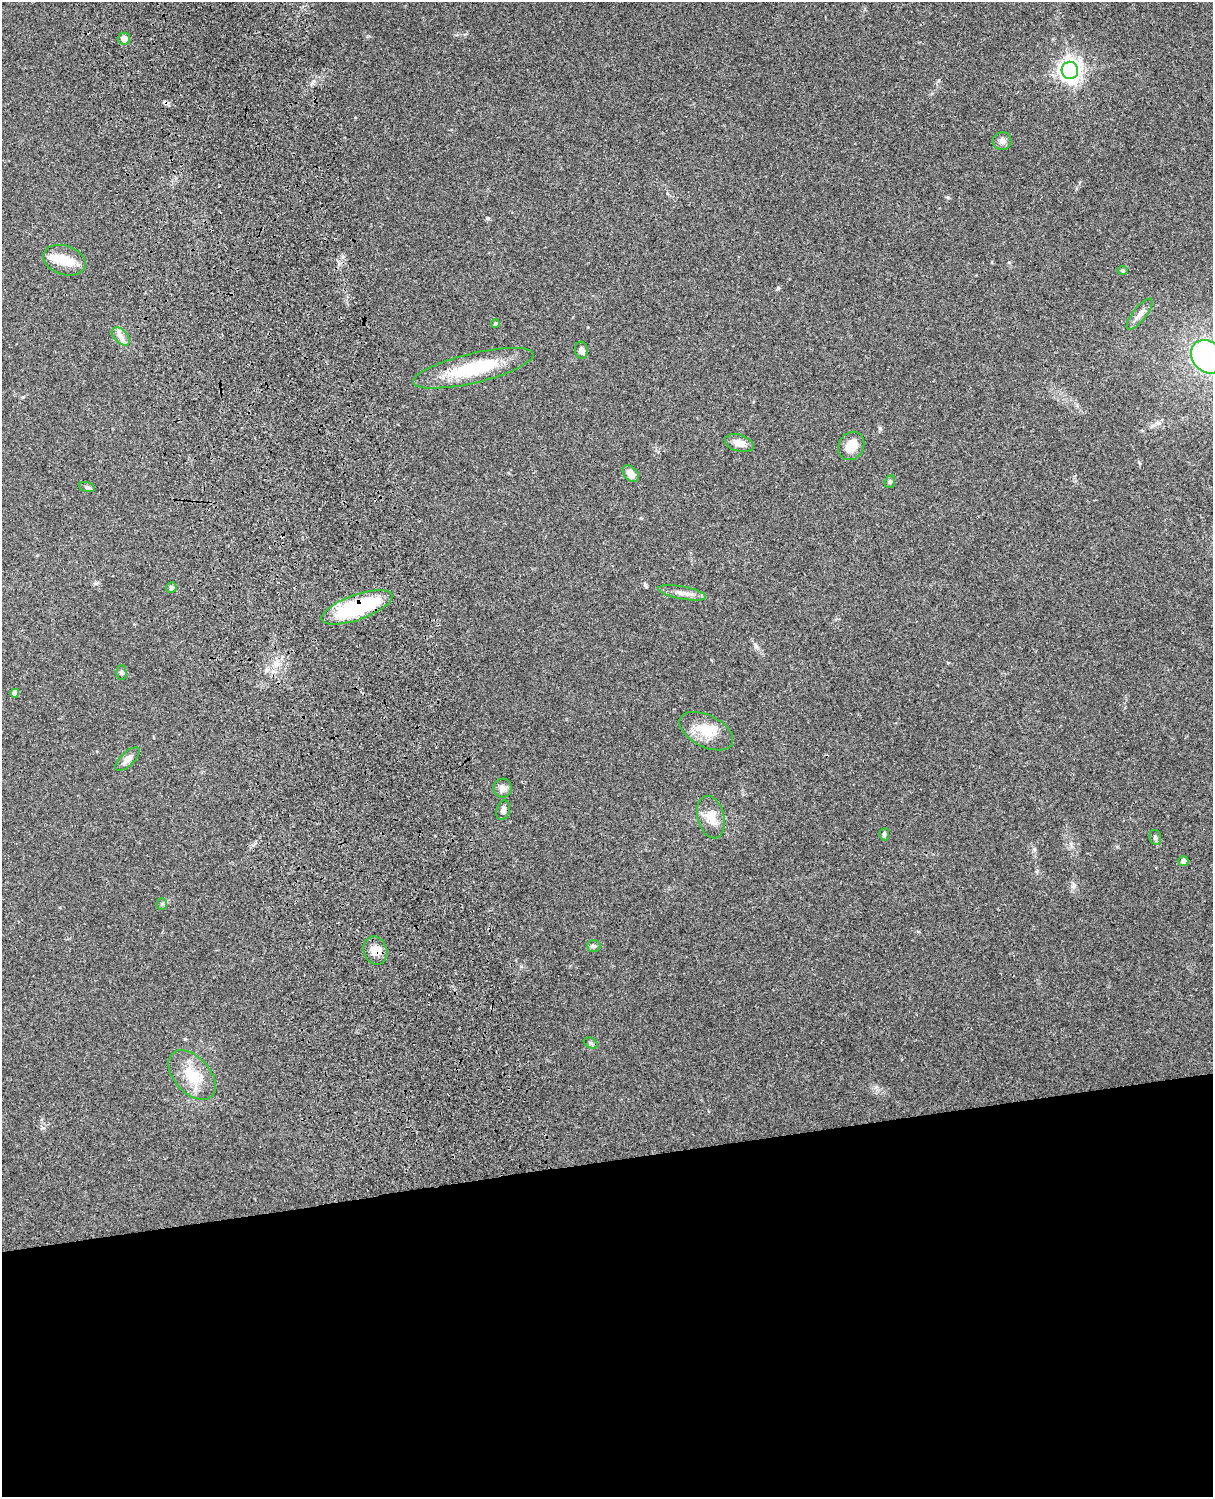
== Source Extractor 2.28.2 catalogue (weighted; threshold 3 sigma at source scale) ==
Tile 11 of 4 x 3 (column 3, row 3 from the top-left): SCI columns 2543-3753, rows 165-1659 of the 5086 x 4927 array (HDU 1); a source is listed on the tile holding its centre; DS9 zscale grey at full resolution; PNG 1215 x 1499 px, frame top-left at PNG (2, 2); each listed source drawn as its Kron ellipse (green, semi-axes under 4 px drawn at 4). Shown black and unused: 23% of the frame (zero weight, under 3 of 4 exposures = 6% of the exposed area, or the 3 px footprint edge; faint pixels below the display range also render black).
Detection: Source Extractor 2.28.2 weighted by HDU 2 'WHT'; one run over the whole footprint, this tile lists its part. Background 0.203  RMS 0.0081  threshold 0.0365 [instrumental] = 3 sigma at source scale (4.5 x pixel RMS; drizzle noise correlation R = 1.50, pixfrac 1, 0.05/0.05 arcsec/px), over >= 5 px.
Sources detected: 37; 1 inside a brighter object's white glare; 1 cosmic-ray / hot-pixel residue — neither listed nor drawn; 1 inside a brighter listed object's ellipse — not listed separately; the other 34 listed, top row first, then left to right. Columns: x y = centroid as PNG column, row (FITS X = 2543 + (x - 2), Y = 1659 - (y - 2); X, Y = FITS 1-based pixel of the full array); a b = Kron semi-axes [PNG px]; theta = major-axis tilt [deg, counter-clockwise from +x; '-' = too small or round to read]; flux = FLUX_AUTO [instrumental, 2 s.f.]
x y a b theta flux
124 39 6 6 - 5.3
1070 70 8 8 - 500
1002 141 9 9 - 3.4
64 260 22 14 -18 16
1122 270 5 4 - 1.4
1140 314 19 6 51 5.3
495 324 4 4 - 1.7
121 336 11 6 -46 4.2
581 350 8 6 -83 3.8
1208 357 18 15 -45 180
473 368 62 15 13 48
739 443 15 8 -16 6.7
851 446 15 12 58 13
631 474 9 6 -47 6.2
890 482 6 5 - 1.4
87 487 8 5 -15 1.6
171 588 5 5 - 1.5
682 593 24 6 -11 6.5
357 607 37 12 19 70
121 673 7 5 -88 1.6
15 693 4 4 - 5.6
706 731 29 16 -27 18
128 759 15 6 43 4.8
503 788 9 9 - 4.4
503 810 10 6 74 2.9
711 817 22 13 -75 12
884 834 6 5 - 1.6
1155 837 7 5 -75 1.9
1183 861 5 5 - 3.5
162 904 5 5 - 1.2
594 946 7 5 -1 1.7
375 950 14 11 -69 9.2
590 1043 7 5 -27 1.7
192 1075 29 18 -48 22
Overlapping masked pixels (flux is a lower limit): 2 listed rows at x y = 357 607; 375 950
Isophote crosses this tile's border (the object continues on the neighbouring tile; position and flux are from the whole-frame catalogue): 1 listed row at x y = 1208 357
Unlisted compact peaks at least as high as the median listed source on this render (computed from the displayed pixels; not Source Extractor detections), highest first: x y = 778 288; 880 428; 1034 849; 487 218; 1009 262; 948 197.